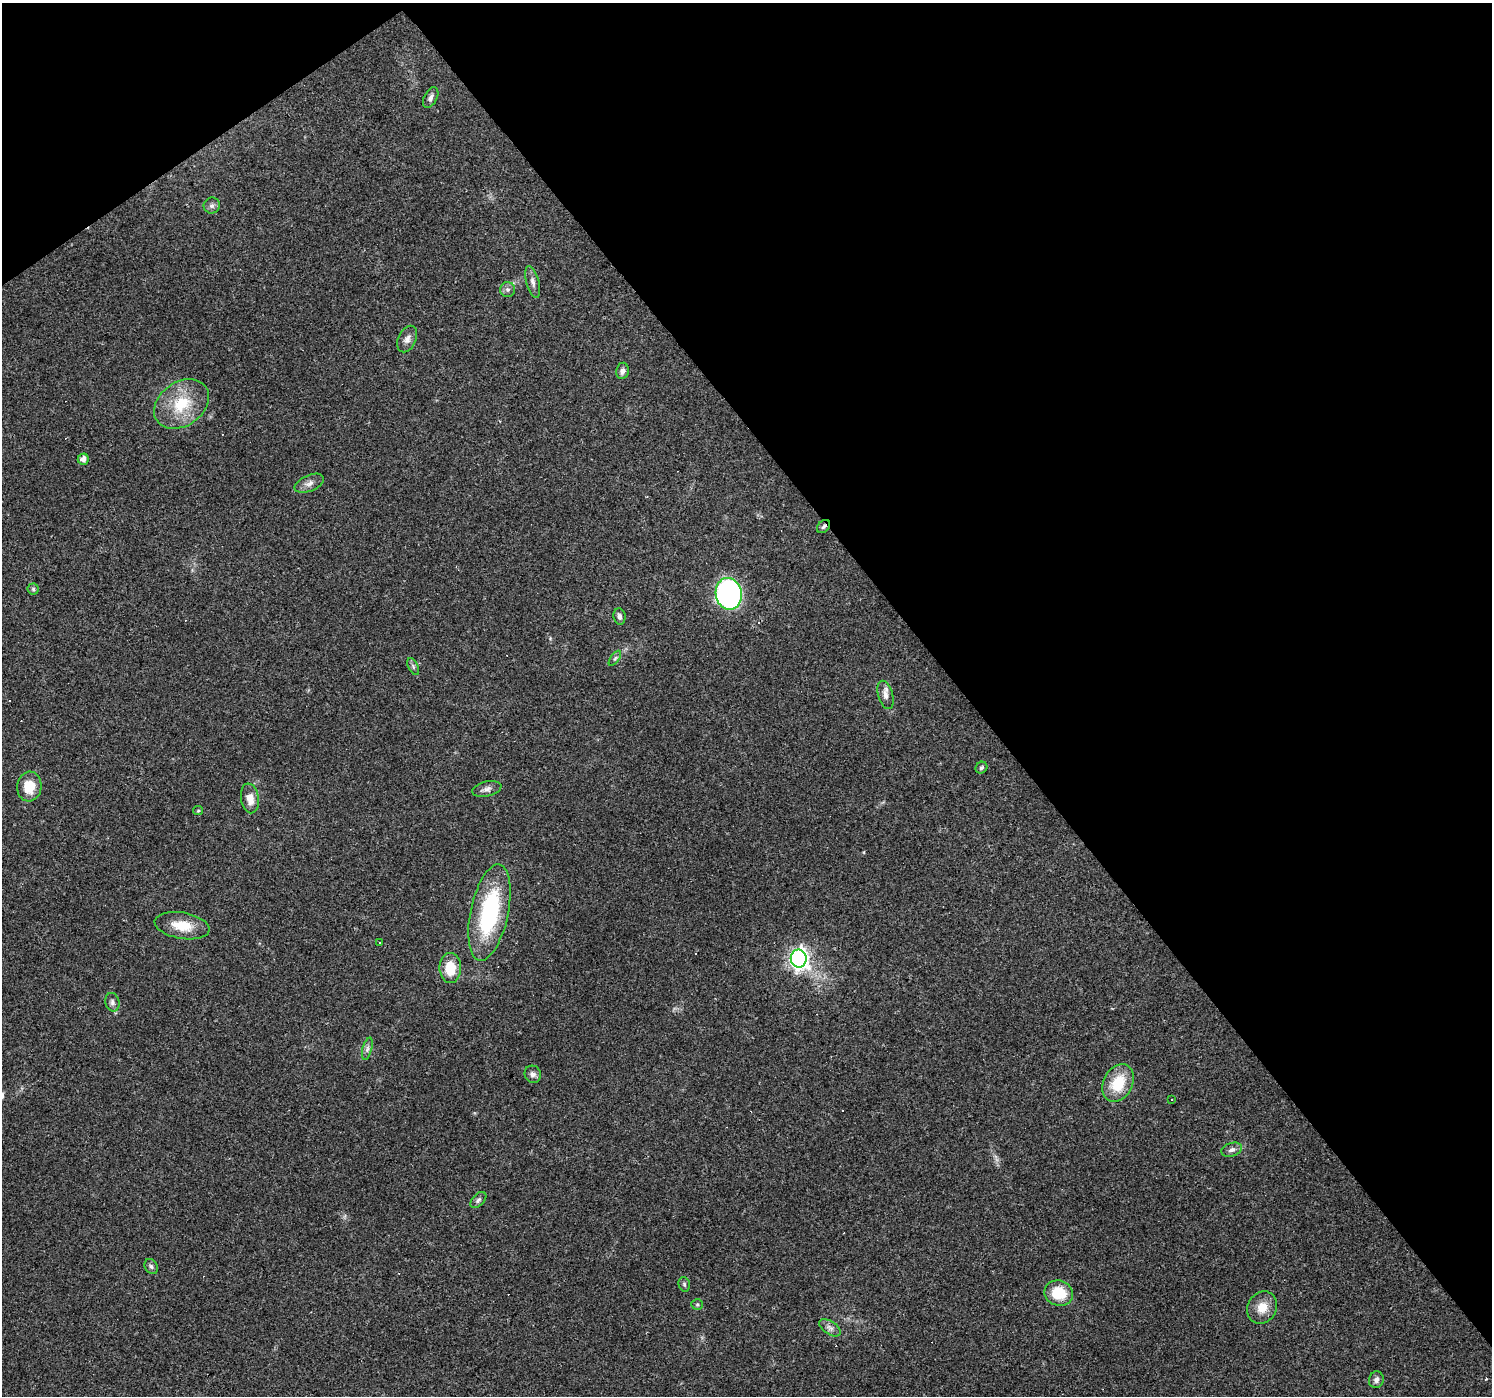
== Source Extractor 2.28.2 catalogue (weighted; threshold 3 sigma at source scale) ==
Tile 3 of 4 x 4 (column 3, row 1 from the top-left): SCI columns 2981-4470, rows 4314-5707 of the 5961 x 5898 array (HDU 1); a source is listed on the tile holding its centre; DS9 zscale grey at full resolution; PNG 1494 x 1398 px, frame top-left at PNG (2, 3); each listed source drawn as its Kron ellipse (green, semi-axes under 4 px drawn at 4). Shown black and unused: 38% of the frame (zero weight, under 3 of 4 exposures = <1% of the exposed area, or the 3 px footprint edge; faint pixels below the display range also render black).
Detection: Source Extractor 2.28.2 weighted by HDU 2 'WHT'; one run over the whole footprint, this tile lists its part. Background 0.0723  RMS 0.0043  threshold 0.0195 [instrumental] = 3 sigma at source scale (4.5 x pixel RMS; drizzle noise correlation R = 1.50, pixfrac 1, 0.0396/0.0396 arcsec/px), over >= 5 px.
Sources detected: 50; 10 cosmic-ray / hot-pixel residue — neither listed nor drawn; the other 40 listed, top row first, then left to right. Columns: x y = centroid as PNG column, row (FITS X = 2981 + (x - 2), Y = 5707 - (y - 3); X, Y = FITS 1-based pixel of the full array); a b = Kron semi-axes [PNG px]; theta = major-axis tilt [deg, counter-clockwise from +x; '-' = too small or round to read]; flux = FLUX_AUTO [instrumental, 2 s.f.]
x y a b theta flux
431 98 11 6 62 1.8
212 206 8 8 - 1.5
533 282 16 6 -75 2.1
508 290 7 7 - 1.4
407 339 14 9 64 2.7
622 371 8 6 81 1.8
181 404 30 22 35 18
83 459 5 5 - 2.6
309 483 15 8 24 2.5
824 526 7 5 44 1.1
33 589 5 5 - 0.78
729 594 16 13 -79 97
619 616 8 6 -82 1.4
615 658 9 4 54 0.86
413 666 9 5 -63 0.97
885 695 14 7 -75 2.6
981 768 6 5 - 0.79
29 787 15 12 85 8.8
487 789 15 7 13 2
250 798 15 9 -81 4.7
198 811 5 4 - 0.58
489 912 49 19 78 48
182 926 28 13 -10 9.9
379 942 2 2 - 0.41
799 958 9 8 - 170
450 968 15 10 -89 11
112 1002 9 7 -75 1.6
367 1049 11 4 75 1.4
533 1074 9 8 - 1.8
1118 1083 20 14 63 14
1172 1100 3 3 - 0.69
1232 1150 10 6 16 1.8
478 1200 10 6 46 1.2
151 1266 8 6 -57 1.1
684 1284 7 5 -75 0.83
1059 1293 14 12 -17 12
697 1304 6 5 - 0.61
1262 1308 17 14 61 6.6
830 1328 12 6 -34 1.9
1376 1380 8 7 - 1.6
Overlapping masked pixels (flux is a lower limit): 1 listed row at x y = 824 526